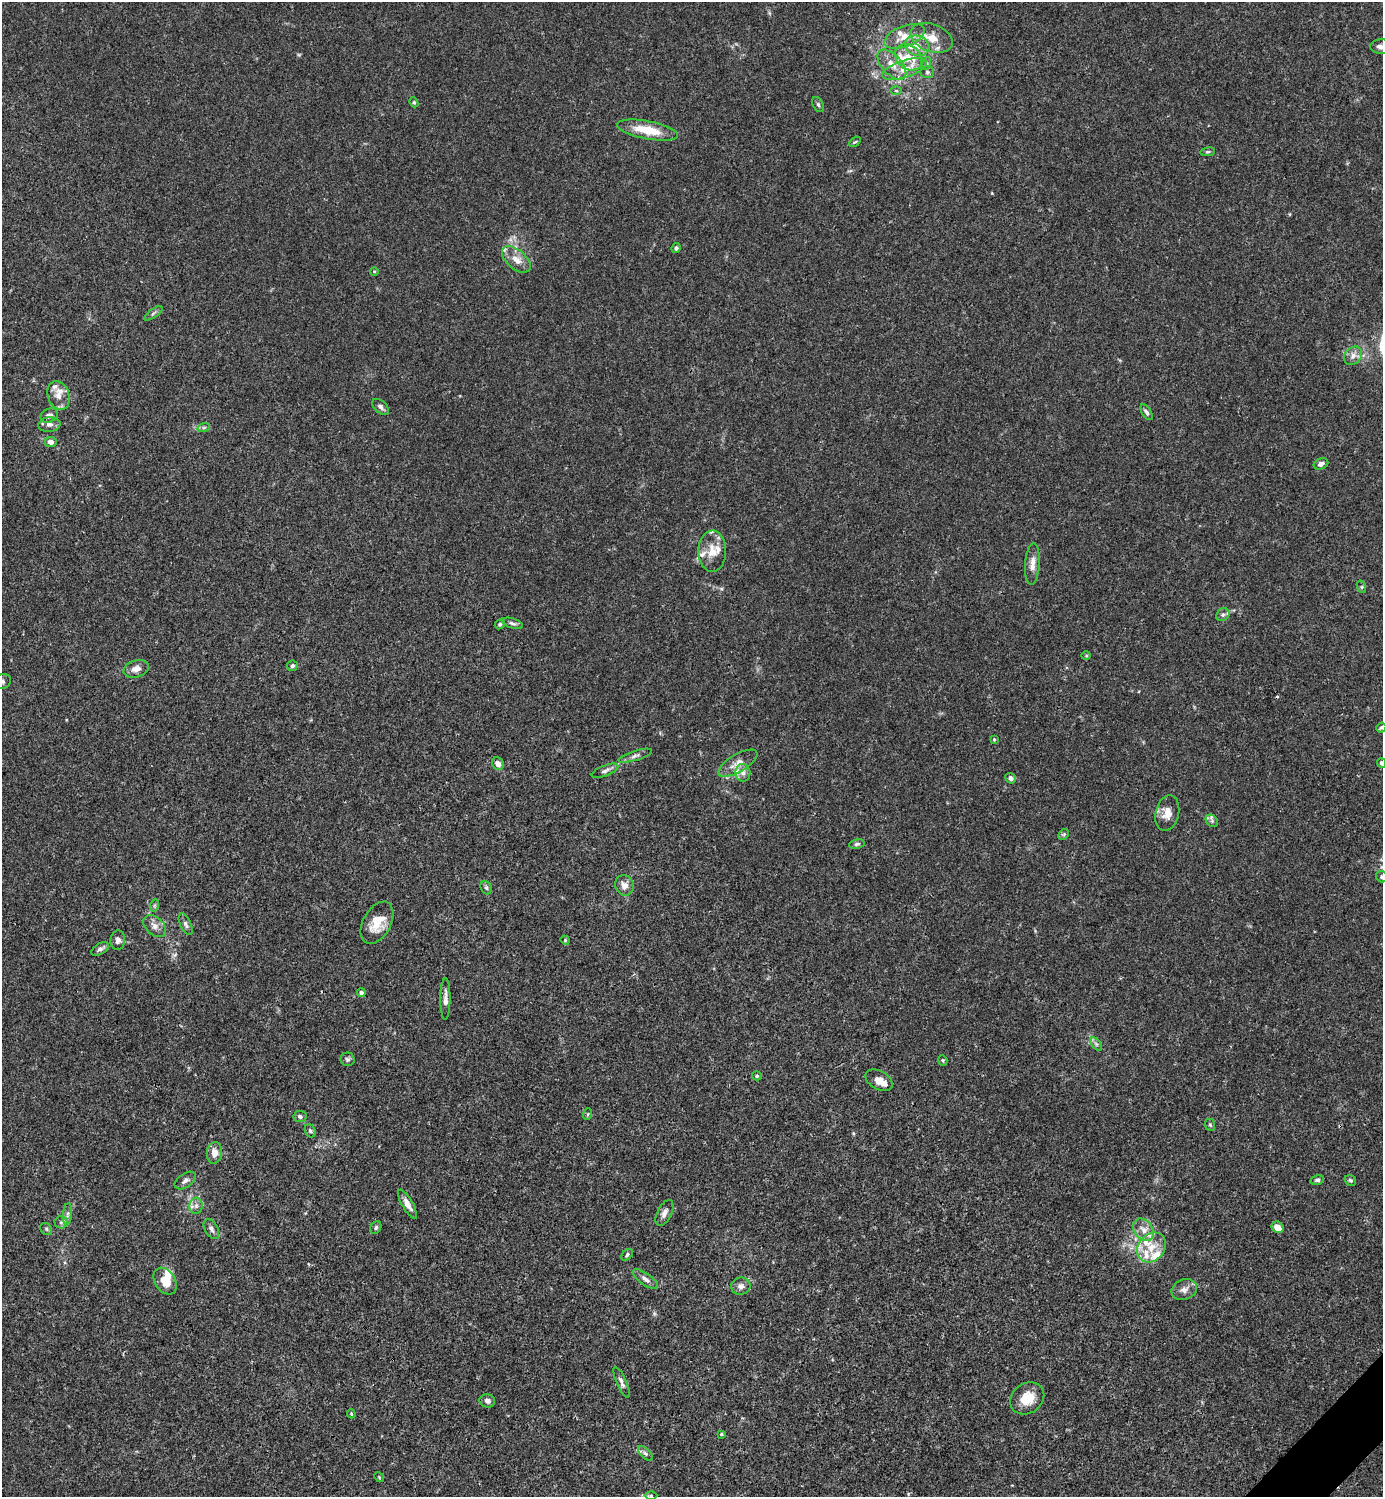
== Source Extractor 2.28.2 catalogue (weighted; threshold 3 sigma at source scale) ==
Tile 6 of 4 x 4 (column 2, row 2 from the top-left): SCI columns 1681-3061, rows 2990-4484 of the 5981 x 5982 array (HDU 1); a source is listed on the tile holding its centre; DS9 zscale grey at full resolution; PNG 1385 x 1499 px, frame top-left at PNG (2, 2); each listed source drawn as its Kron ellipse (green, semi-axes under 4 px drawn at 4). Shown black and unused: <1% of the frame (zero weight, under 3 of 4 exposures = <1% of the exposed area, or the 3 px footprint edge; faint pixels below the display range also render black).
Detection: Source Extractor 2.28.2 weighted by HDU 2 'WHT'; one run over the whole footprint, this tile lists its part. Background 0.0151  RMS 0.0022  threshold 0.00971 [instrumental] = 3 sigma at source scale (4.5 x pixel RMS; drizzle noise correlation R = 1.50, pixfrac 1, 0.05/0.05 arcsec/px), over >= 5 px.
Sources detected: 117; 1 inside a brighter object's white glare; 1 cosmic-ray / hot-pixel residue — neither listed nor drawn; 15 inside a brighter listed object's ellipse — not listed separately; the other 100 listed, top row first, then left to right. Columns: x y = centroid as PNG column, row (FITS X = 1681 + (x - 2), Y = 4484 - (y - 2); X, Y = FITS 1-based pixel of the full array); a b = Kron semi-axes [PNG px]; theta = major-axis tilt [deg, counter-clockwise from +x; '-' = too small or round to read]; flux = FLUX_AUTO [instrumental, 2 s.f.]
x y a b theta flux
904 36 21 10 22 3.3
932 38 22 13 -20 4.1
917 46 12 10 -21 2.1
1382 47 12 7 -2 1.1
909 57 15 11 -42 2.8
927 63 6 4 72 0.39
892 64 18 10 -46 2.8
904 69 23 8 18 3.2
927 72 7 6 - 0.47
896 91 6 4 -1 0.26
414 102 5 4 - 0.28
818 104 8 5 -63 0.42
647 130 31 9 -11 5.9
855 142 6 3 36 0.24
1208 152 7 4 8 0.32
676 248 5 4 - 0.45
516 259 17 9 -41 2.3
374 271 4 3 - 0.16
153 313 11 2 35 0.37
1353 356 10 8 45 1.2
59 395 15 10 -71 2.1
381 407 10 6 -42 0.75
1146 412 9 4 -57 0.56
49 415 9 6 22 1
49 425 11 7 5 0.92
204 427 6 4 19 0.35
51 442 6 5 - 1
1321 464 7 5 22 0.9
712 551 20 14 89 3.3
1032 564 21 7 86 1.8
1362 587 6 4 -72 0.3
1223 615 7 6 - 0.56
512 623 11 5 -18 0.55
500 624 5 4 - 0.34
1086 656 5 3 - 0.23
292 666 5 5 - 0.49
136 669 13 8 17 1.5
2 682 9 7 26 0.81
1381 727 5 4 - 0.38
994 740 4 3 - 0.24
635 756 17 5 17 0.88
738 763 22 8 30 2.2
1382 763 5 4 - 0.45
498 764 6 5 - 1.2
605 771 14 5 21 0.77
743 773 9 7 -85 0.96
1011 778 6 5 - 0.63
1167 813 18 11 76 2.5
1212 821 7 5 -45 0.5
1064 834 6 4 45 0.33
857 844 8 5 9 0.45
1382 877 6 5 - 0.41
624 885 10 9 - 1.6
486 888 7 5 -68 0.44
155 905 6 4 70 0.31
377 923 23 14 61 4.4
186 924 11 5 -65 0.69
155 926 13 9 -43 1.3
118 940 10 7 86 0.89
565 940 5 4 - 0.2
100 949 10 5 30 0.69
361 993 4 4 - 0.79
445 999 21 5 90 1.2
1096 1044 8 4 -53 0.46
348 1059 7 7 - 0.51
943 1060 5 4 - 0.27
757 1076 5 4 - 0.33
879 1080 15 9 -30 1.9
587 1114 6 3 69 0.25
300 1116 6 5 - 0.47
1210 1125 6 4 -67 0.33
310 1131 7 5 -69 0.39
214 1153 11 7 83 1.9
1317 1180 7 4 13 0.47
1350 1180 6 5 - 0.36
185 1181 12 7 34 0.81
407 1204 16 5 -60 1.4
196 1206 8 6 89 0.87
664 1213 14 7 64 1.2
68 1214 11 4 85 0.66
61 1222 6 6 - 0.53
376 1227 7 5 60 0.39
1278 1227 6 5 - 1.8
46 1229 6 5 - 0.38
211 1229 11 6 -60 0.82
1143 1230 12 9 -53 1.9
1151 1247 16 13 52 3.8
627 1255 7 4 47 0.43
645 1279 15 5 -36 1
165 1281 14 10 -57 3.3
741 1286 10 8 9 1
1184 1290 13 10 21 1.4
621 1382 16 5 -66 0.83
1027 1398 18 15 36 4.3
487 1401 8 6 -14 0.78
351 1414 5 3 - 0.28
721 1434 4 3 - 0.2
645 1453 9 4 -45 0.52
379 1477 5 4 - 0.22
651 1496 6 4 0 0.36
Isophote crosses this tile's border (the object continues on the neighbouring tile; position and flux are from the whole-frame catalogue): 5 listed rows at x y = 1382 47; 2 682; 1381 727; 1382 763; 1382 877